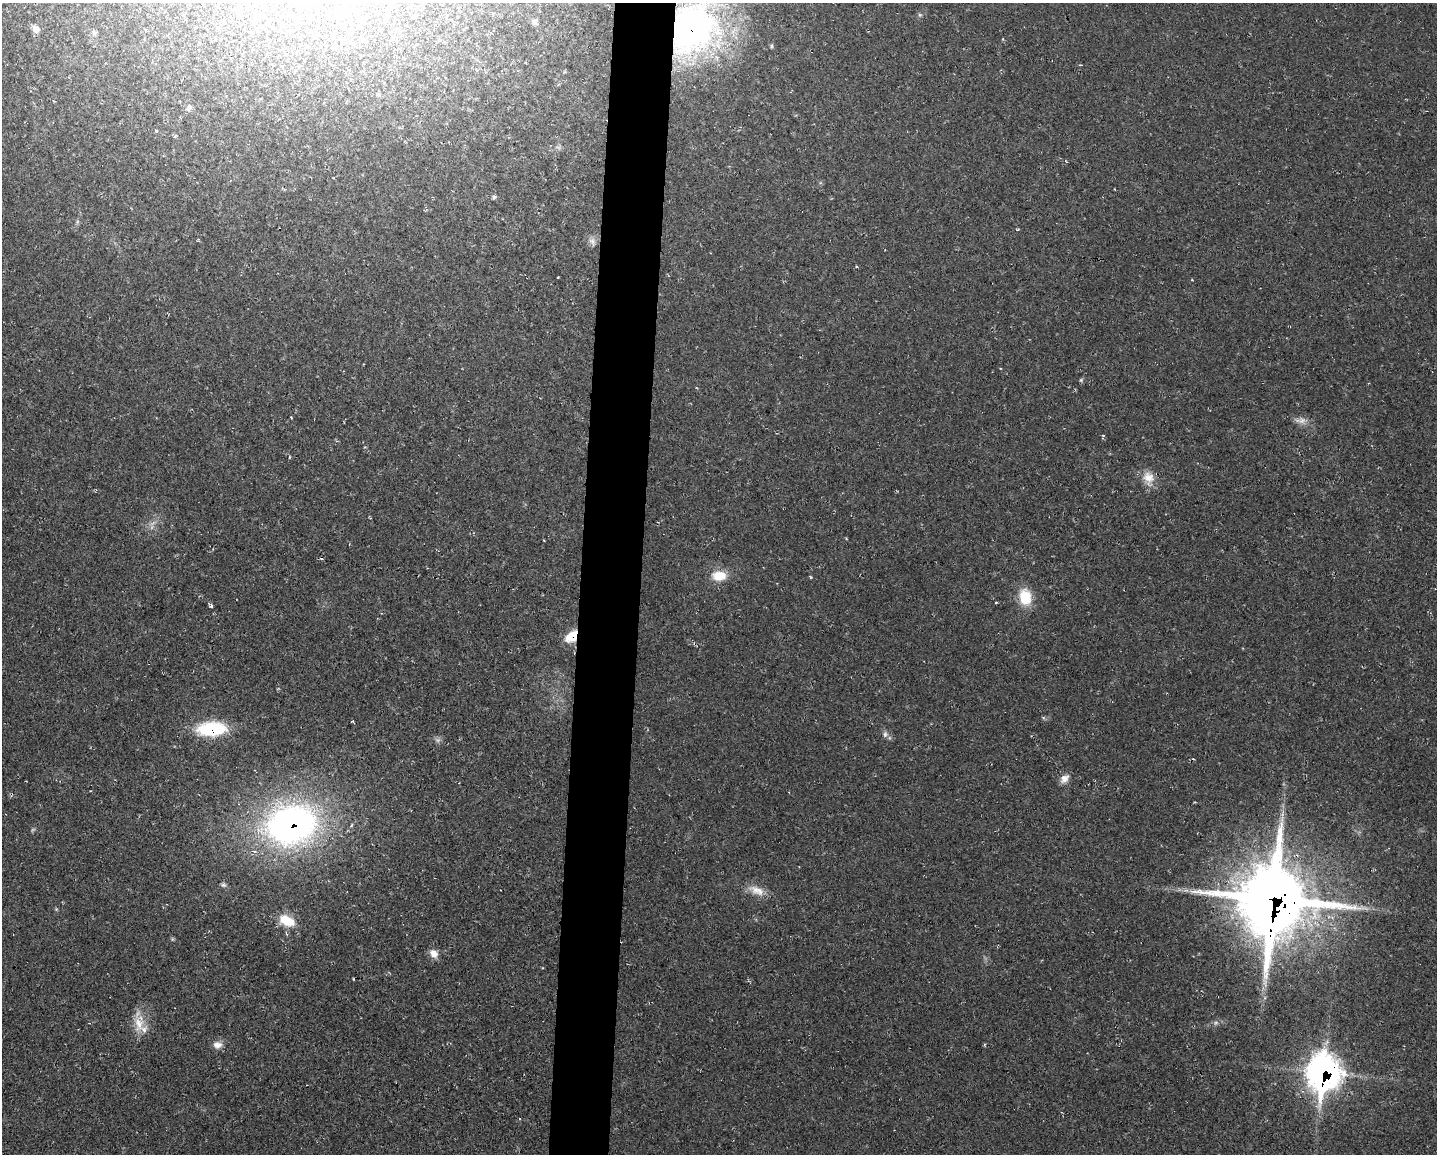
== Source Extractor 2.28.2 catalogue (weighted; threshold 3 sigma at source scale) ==
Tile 8 of 3 x 4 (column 2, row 3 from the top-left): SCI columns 1655-3089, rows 1153-2304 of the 4631 x 4609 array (HDU 1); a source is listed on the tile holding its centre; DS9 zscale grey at full resolution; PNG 1439 x 1156 px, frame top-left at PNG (2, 3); no overlay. Shown black and unused: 4% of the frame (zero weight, under 2 of 3 exposures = <1% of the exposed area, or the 3 px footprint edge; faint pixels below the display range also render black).
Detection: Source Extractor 2.28.2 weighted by HDU 2 'WHT'; one run over the whole footprint, this tile lists its part. Background 0.0251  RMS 0.0063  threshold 0.0285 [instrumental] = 3 sigma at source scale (4.5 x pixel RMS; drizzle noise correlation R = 1.50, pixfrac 1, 0.05/0.05 arcsec/px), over >= 5 px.
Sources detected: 48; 4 too faint to see at this stretch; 2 cosmic-ray / hot-pixel residue — not listed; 1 inside a brighter listed object's ellipse — not listed separately; the other 41 listed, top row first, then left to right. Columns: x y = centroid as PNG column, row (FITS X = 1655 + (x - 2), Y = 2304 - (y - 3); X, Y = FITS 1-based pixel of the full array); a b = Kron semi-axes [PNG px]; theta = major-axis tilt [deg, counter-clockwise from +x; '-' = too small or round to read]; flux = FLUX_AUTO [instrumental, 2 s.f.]
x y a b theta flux
239 12 8 6 84 3.1
341 12 14 12 7 9
920 15 6 5 - 1.1
387 18 10 5 -79 1.9
535 22 9 8 - 2.5
36 29 10 8 -43 4
693 29 59 53 65 250
94 33 8 7 - 2.2
1003 39 4 3 - 0.59
772 46 6 4 -90 0.85
378 95 6 4 -86 1.1
189 108 8 6 35 1.7
494 197 8 4 45 1.2
592 242 13 8 -69 3.6
1081 380 6 5 - 0.99
291 417 4 2 - 0.47
1302 421 13 10 -18 4.7
1103 435 5 3 - 0.66
289 457 5 3 - 0.6
1148 478 17 15 -66 9.2
370 518 4 3 - 0.53
719 576 18 12 1 13
1025 597 19 14 -81 18
996 602 4 3 - 0.58
211 606 5 4 - 1.1
572 636 15 10 46 14
212 729 31 14 3 43
885 734 8 7 - 2.4
1064 779 14 9 47 4.6
291 824 53 40 11 280
223 885 8 6 -7 1.7
756 890 25 11 -22 8.9
1273 899 29 27 85 4200
56 909 5 4 - 0.73
287 920 19 11 -23 15
434 953 12 9 -50 5.1
1265 998 6 4 89 1
1216 1023 8 5 20 1.8
139 1024 24 15 -85 12
217 1045 12 9 2 4.6
1323 1072 16 13 85 770
Overlapping masked pixels (flux is a lower limit): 6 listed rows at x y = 693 29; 572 636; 212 729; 291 824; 1273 899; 1323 1072
Isophote crosses this tile's border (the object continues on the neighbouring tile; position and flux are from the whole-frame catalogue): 1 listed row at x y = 693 29
Unlisted compact peaks at least as high as the median listed source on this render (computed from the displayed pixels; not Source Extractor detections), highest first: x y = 811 577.